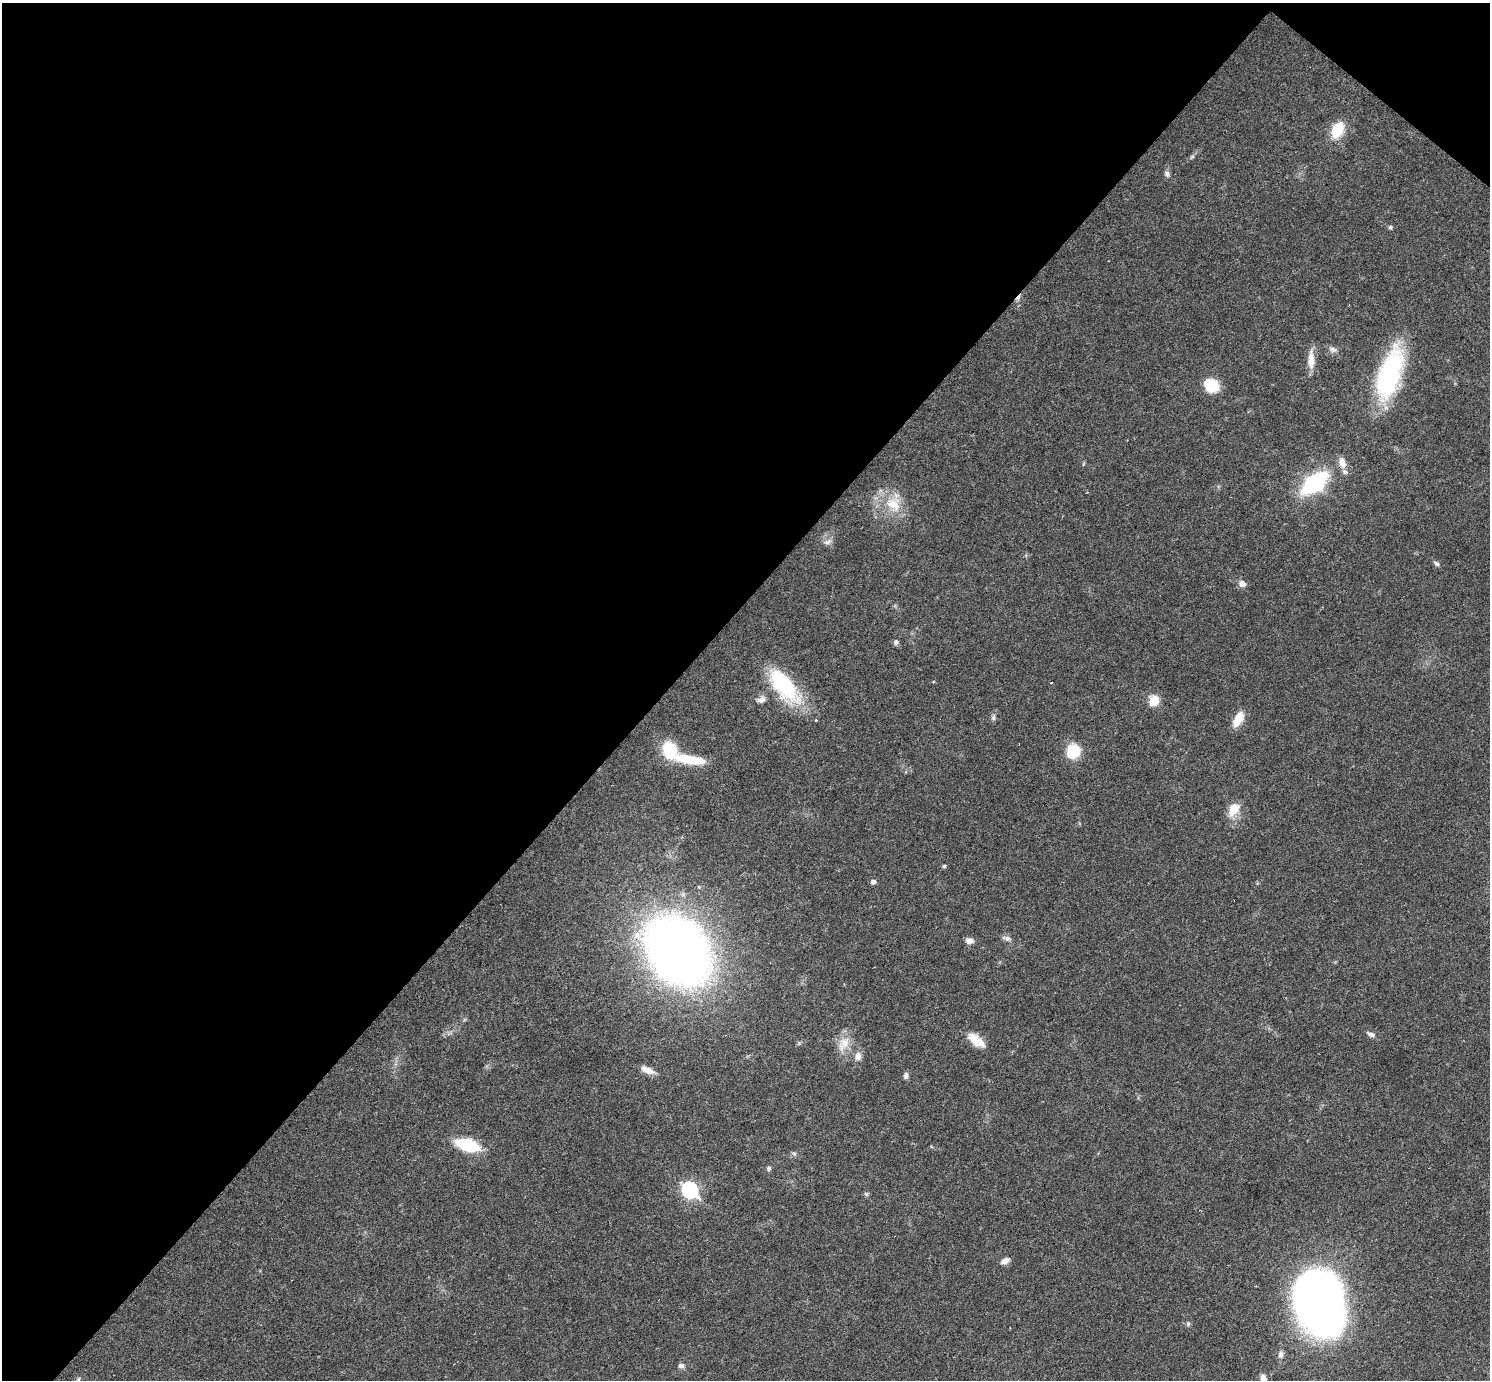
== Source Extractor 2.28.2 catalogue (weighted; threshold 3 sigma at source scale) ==
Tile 2 of 4 x 4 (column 2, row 1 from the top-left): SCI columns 1490-2977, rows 4428-5805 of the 5953 x 5957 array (HDU 1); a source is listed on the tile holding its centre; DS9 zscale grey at full resolution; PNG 1492 x 1382 px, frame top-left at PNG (2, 3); no overlay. Shown black and unused: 46% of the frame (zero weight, under 3 of 6 exposures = <1% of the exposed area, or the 3 px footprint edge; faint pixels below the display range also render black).
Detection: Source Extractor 2.28.2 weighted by HDU 2 'WHT'; one run over the whole footprint, this tile lists its part. Background 0.0199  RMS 0.0021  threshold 0.00846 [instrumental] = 3 sigma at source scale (4.09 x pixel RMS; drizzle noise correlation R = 1.36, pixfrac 0.8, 0.05/0.05 arcsec/px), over >= 5 px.
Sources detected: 51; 2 cosmic-ray / hot-pixel residue — not listed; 1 inside a brighter listed object's ellipse — not listed separately; the other 48 listed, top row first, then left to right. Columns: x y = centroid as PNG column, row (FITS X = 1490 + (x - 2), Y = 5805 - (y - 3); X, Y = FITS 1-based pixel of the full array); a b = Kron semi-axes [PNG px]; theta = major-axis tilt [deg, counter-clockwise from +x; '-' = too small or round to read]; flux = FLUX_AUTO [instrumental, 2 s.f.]
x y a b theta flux
1337 130 20 12 64 5.1
1167 174 9 6 -74 0.6
1390 227 6 5 - 0.32
1333 349 10 7 -13 0.78
1311 360 26 8 89 2.3
1389 374 64 24 72 24
1211 385 13 11 -33 7.4
1342 463 13 8 -76 1.8
1314 483 21 11 38 25
893 504 25 20 -50 5.9
827 542 12 7 19 0.87
1437 564 8 5 -33 0.55
1242 583 9 8 - 1
896 642 7 6 - 0.51
1051 683 3 2 - 0.14
783 685 45 19 -50 16
761 699 13 7 15 0.96
1154 701 13 11 71 2.7
993 717 7 6 - 0.47
1238 719 18 9 60 3.3
816 720 3 3 - 0.36
669 750 20 15 -68 7.3
1073 751 20 17 66 4.4
690 760 37 10 -9 7.1
1234 809 18 11 62 3.2
944 866 4 4 - 0.36
873 882 5 5 - 0.78
1007 938 12 6 -16 0.72
970 941 10 7 -11 1
678 951 46 35 -55 230
1371 1034 13 6 -24 0.68
975 1039 20 12 -47 2.9
844 1044 23 13 57 3
858 1056 12 9 77 1.3
647 1070 17 7 -24 1.6
906 1076 8 6 84 0.64
468 1145 17 9 -18 12
794 1153 7 4 -19 0.32
769 1168 6 6 - 0.38
690 1190 8 7 - 42
866 1194 6 5 - 0.33
1005 1261 10 6 27 1.1
1256 1286 3 2 - 0.16
1318 1301 43 32 -71 230
1188 1324 6 5 - 0.34
1281 1354 10 7 88 0.75
681 1365 8 6 -15 0.62
1263 1379 12 8 -76 1.2
Isophote crosses this tile's border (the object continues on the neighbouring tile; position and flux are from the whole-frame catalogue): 1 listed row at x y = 1263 1379